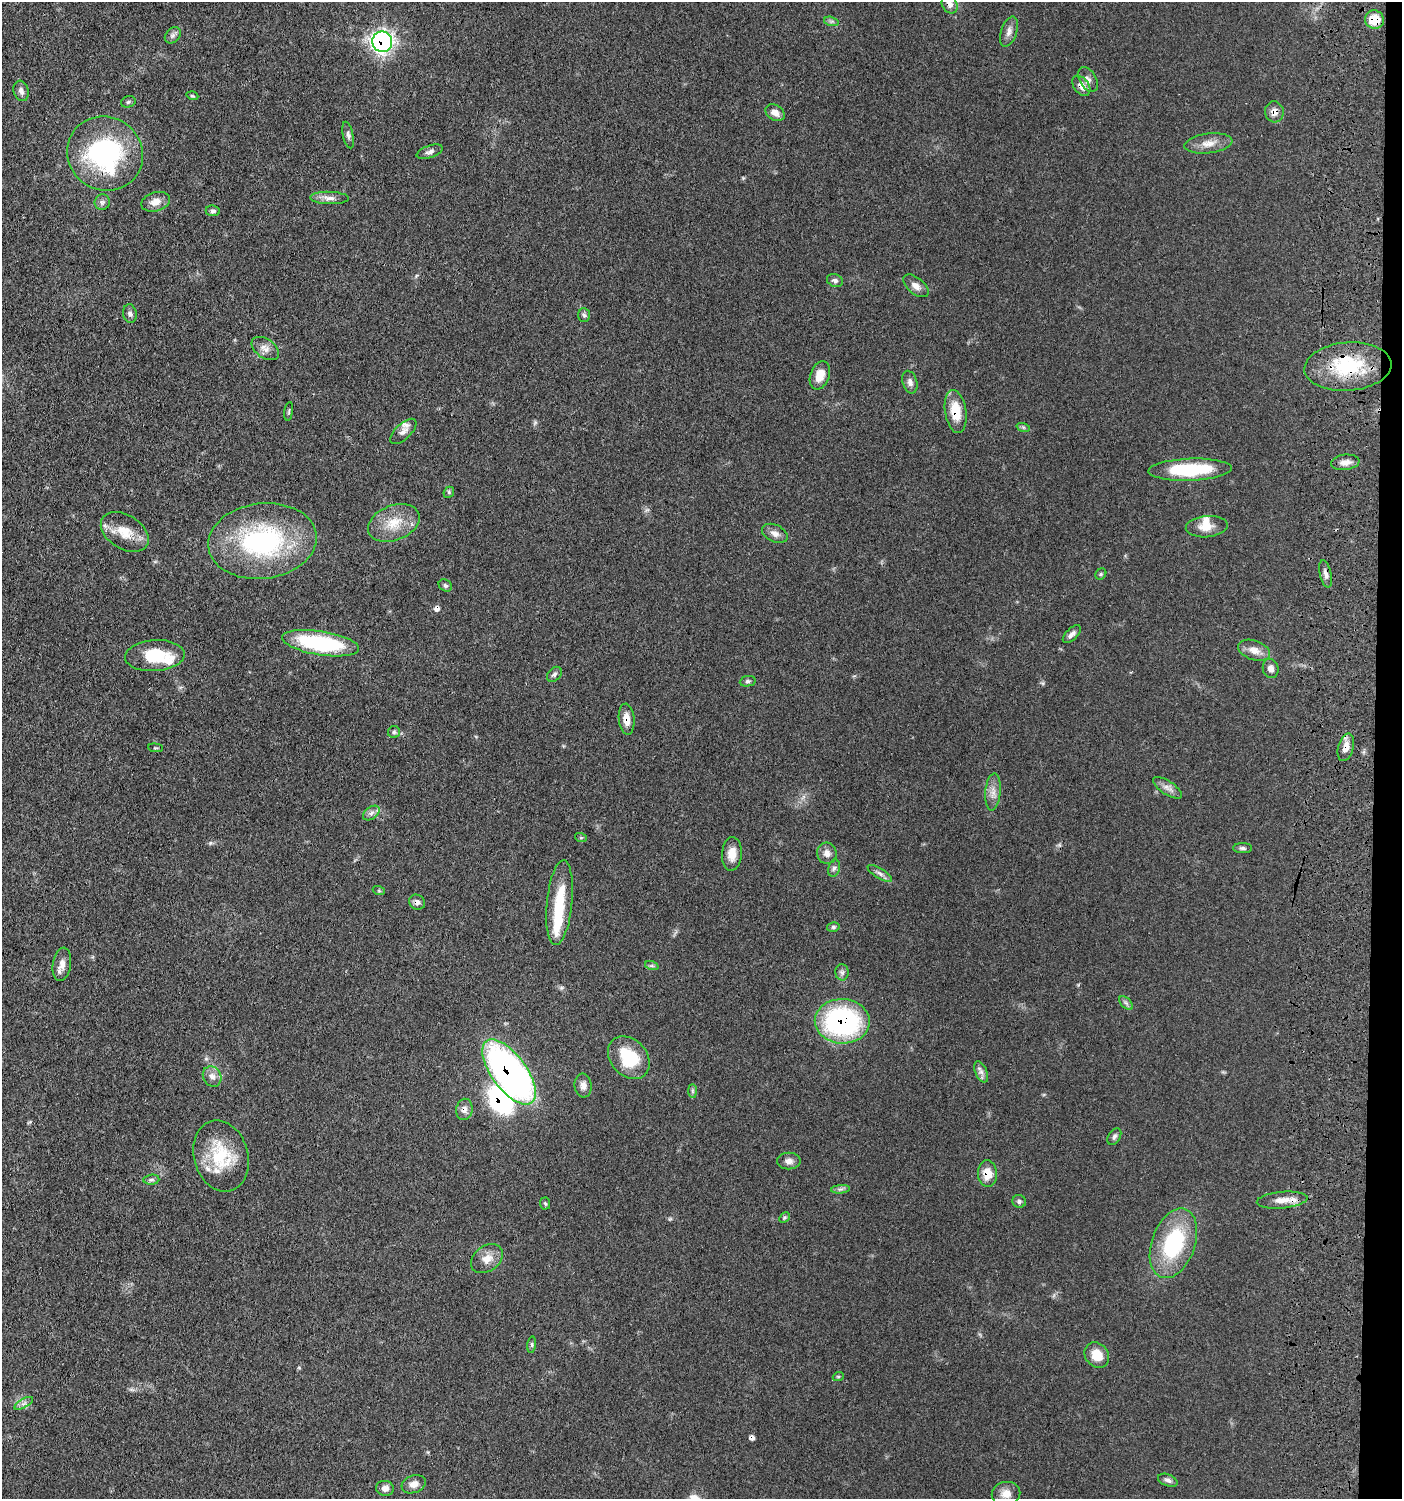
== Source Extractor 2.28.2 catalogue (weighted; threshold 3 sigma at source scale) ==
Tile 6 of 3 x 3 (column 3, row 2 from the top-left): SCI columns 3000-4399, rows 1591-3087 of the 4709 x 4683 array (HDU 1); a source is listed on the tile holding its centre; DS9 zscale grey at full resolution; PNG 1404 x 1501 px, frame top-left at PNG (2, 2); each listed source drawn as its Kron ellipse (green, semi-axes under 4 px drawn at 4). Shown black and unused: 2% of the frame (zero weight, under 3 of 4 exposures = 9% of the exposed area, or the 3 px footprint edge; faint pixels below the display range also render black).
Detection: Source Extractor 2.28.2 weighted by HDU 2 'WHT'; one run over the whole footprint, this tile lists its part. Background 0.0597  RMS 0.005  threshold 0.0223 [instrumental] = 3 sigma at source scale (4.5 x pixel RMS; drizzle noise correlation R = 1.50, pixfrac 1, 0.05/0.05 arcsec/px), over >= 5 px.
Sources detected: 109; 3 inside a brighter object's white glare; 2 cosmic-ray / hot-pixel residue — neither listed nor drawn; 4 inside a brighter listed object's ellipse — not listed separately; the other 100 listed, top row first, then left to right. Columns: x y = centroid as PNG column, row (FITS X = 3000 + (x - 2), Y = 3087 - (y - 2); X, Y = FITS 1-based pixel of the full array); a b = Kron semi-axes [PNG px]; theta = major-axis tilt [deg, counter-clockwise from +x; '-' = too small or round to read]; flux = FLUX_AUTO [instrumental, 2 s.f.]
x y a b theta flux
950 4 9 7 -63 3
1374 19 9 9 - 11
831 21 7 4 -18 1
1009 32 16 8 72 2.8
173 35 9 6 46 1.6
382 42 10 10 - 170
1088 79 13 8 -59 2.5
1081 86 11 7 -53 3.7
21 91 10 7 -73 2.2
192 96 6 3 -18 0.55
128 102 7 5 17 0.88
1274 112 10 9 - 3.6
775 113 10 7 -33 3.1
348 135 13 5 -79 1.6
1208 143 24 10 7 5.4
430 152 14 6 19 1.8
105 154 38 36 -35 71
329 198 19 6 -2 3.1
102 202 8 7 - 1.5
156 202 15 9 15 4.5
213 211 7 5 -6 1.2
835 281 8 6 -24 1.5
916 286 15 8 -39 3.3
130 314 9 6 -79 1.7
584 315 7 6 - 1.1
265 348 15 9 -35 3.5
1348 367 43 24 4 33
820 375 15 9 70 6.2
910 382 11 7 -72 2.4
289 411 9 3 81 0.69
956 411 22 10 -81 12
1023 427 7 4 -18 0.76
403 431 16 7 44 2.7
1345 462 14 7 7 3.6
1190 470 42 11 2 33
449 492 6 4 49 0.74
394 523 27 17 21 12
1207 527 21 10 5 5.9
125 532 26 17 -32 10
775 533 13 8 -25 2.8
262 541 54 37 7 76
1101 574 6 5 - 0.77
1326 574 14 5 -77 2.2
445 585 7 5 -36 1.1
1072 634 11 5 44 1.9
320 643 39 12 -9 48
1254 650 17 9 -20 4.8
155 656 30 15 4 18
1271 669 9 7 -74 2.4
554 674 8 6 45 1.3
748 681 8 5 10 1
627 719 15 8 -84 5.1
394 732 6 6 - 0.9
1346 747 14 7 74 4.6
155 748 7 3 -5 0.52
1167 788 17 6 -33 2.9
993 792 19 7 85 3.8
371 813 9 6 37 1.8
581 838 6 4 -18 0.61
1243 848 9 5 -1 1.2
827 853 10 9 - 3.1
732 854 17 10 87 5.8
834 868 9 6 79 1.5
880 873 14 5 -31 1.8
379 891 6 4 -19 0.62
417 902 8 7 - 2
560 903 42 12 84 21
833 927 6 5 - 0.88
62 964 17 9 81 4
652 966 7 4 -18 0.83
842 972 8 6 -89 1.5
1126 1003 8 5 -45 1.2
842 1021 27 22 -2 84
629 1058 24 18 -48 21
509 1072 38 17 -54 190
981 1072 11 6 -65 1.9
212 1076 10 9 - 3
583 1086 12 8 -83 2.9
692 1091 7 4 -89 0.84
464 1109 11 8 81 2.8
1114 1137 9 6 60 1.3
221 1156 36 27 -74 25
789 1161 12 8 -1 2.5
987 1173 13 9 -85 7.4
151 1180 8 5 5 1.1
840 1189 9 4 5 1.2
1282 1200 25 8 5 5.9
1019 1201 7 6 - 1.3
545 1203 6 5 - 0.73
784 1218 6 4 46 0.78
1173 1243 36 21 70 42
487 1259 17 12 37 5.3
532 1345 8 4 82 0.9
1097 1355 13 11 -51 7.7
838 1377 6 3 19 0.55
24 1403 10 4 30 1.5
1168 1480 10 6 -21 1.7
414 1484 12 8 20 3.5
385 1488 9 7 -9 2.5
1006 1494 14 12 11 4.4
Overlapping masked pixels (flux is a lower limit): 17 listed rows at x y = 950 4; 1374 19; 382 42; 1081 86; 1274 112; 105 154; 1348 367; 956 411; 1326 574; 627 719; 1346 747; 417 902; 842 1021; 509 1072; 464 1109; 987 1173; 1282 1200
Isophote crosses this tile's border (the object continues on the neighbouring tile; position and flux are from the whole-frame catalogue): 1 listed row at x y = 950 4